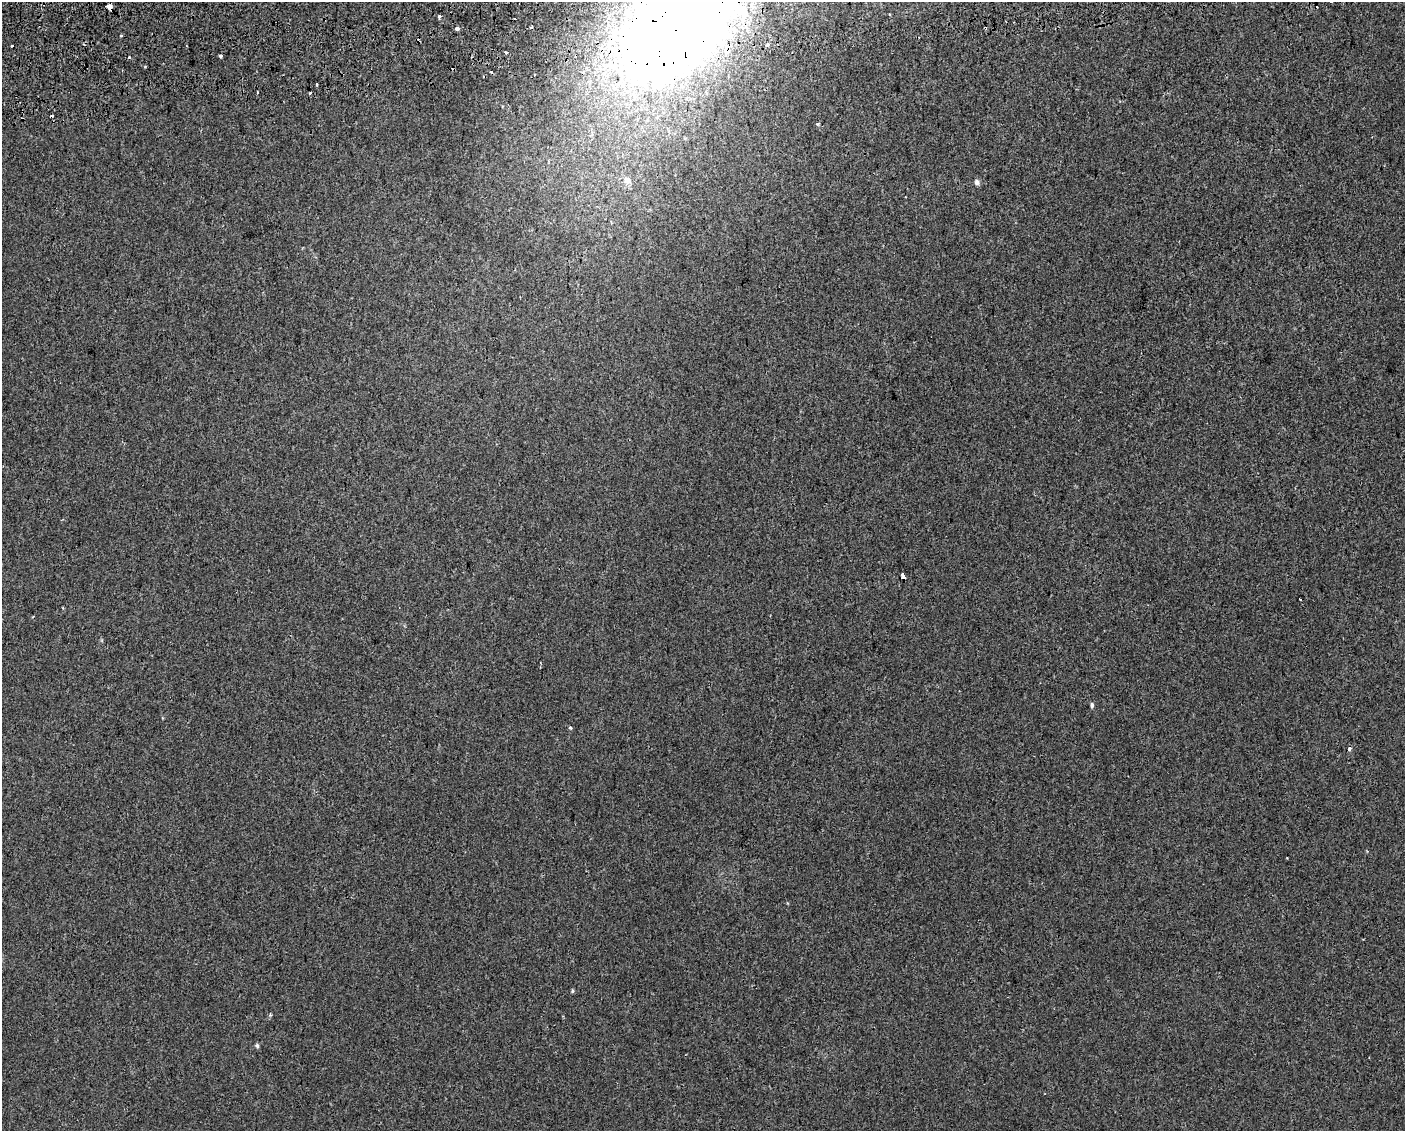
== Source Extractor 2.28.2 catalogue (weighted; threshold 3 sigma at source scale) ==
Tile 8 of 3 x 4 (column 2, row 3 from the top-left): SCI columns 1450-2852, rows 1170-2298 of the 4261 x 4599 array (HDU 1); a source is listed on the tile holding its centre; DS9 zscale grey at full resolution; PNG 1407 x 1133 px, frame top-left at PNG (2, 2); no overlay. Shown black and unused: <1% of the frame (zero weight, under 2 of 3 exposures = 2% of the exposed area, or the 3 px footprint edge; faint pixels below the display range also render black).
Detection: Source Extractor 2.28.2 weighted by HDU 2 'WHT'; one run over the whole footprint, this tile lists its part. Background 8.95e-05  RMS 0.0035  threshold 0.0157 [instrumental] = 3 sigma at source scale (4.5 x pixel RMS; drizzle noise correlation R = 1.50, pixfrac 1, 0.0396/0.0396 arcsec/px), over >= 5 px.
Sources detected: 34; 1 inside a brighter object's white glare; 8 cosmic-ray / hot-pixel residue — not listed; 2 inside a brighter listed object's ellipse — not listed separately; the other 23 listed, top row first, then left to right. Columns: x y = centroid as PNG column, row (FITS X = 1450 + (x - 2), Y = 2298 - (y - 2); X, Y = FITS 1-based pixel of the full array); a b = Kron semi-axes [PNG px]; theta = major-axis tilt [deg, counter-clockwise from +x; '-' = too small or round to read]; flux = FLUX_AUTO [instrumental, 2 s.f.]
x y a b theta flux
109 7 5 4 - 3.9
439 16 3 3 - 1.7
677 24 100 69 30 790
532 27 3 3 - 1.9
457 29 3 3 - 3.8
767 45 3 3 - 1.4
12 46 3 2 - 0.67
506 52 3 3 - 3.5
220 56 4 3 - 1.5
129 57 3 2 - 0.82
145 67 3 3 - 0.3
317 84 3 3 - 1.6
310 93 3 3 - 1.8
817 124 3 3 - 0.73
627 180 8 7 - 2
977 182 6 6 - 1.2
903 576 3 3 - 100
1300 599 3 2 - 0.42
1092 705 5 4 - 0.93
570 727 4 4 - 0.44
1349 749 4 4 - 0.78
572 991 5 4 - 0.45
257 1045 6 4 -74 0.6
Overlapping masked pixels (flux is a lower limit): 3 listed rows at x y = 109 7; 677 24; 903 576
Isophote crosses this tile's border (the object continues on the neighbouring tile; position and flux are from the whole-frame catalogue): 1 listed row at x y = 677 24